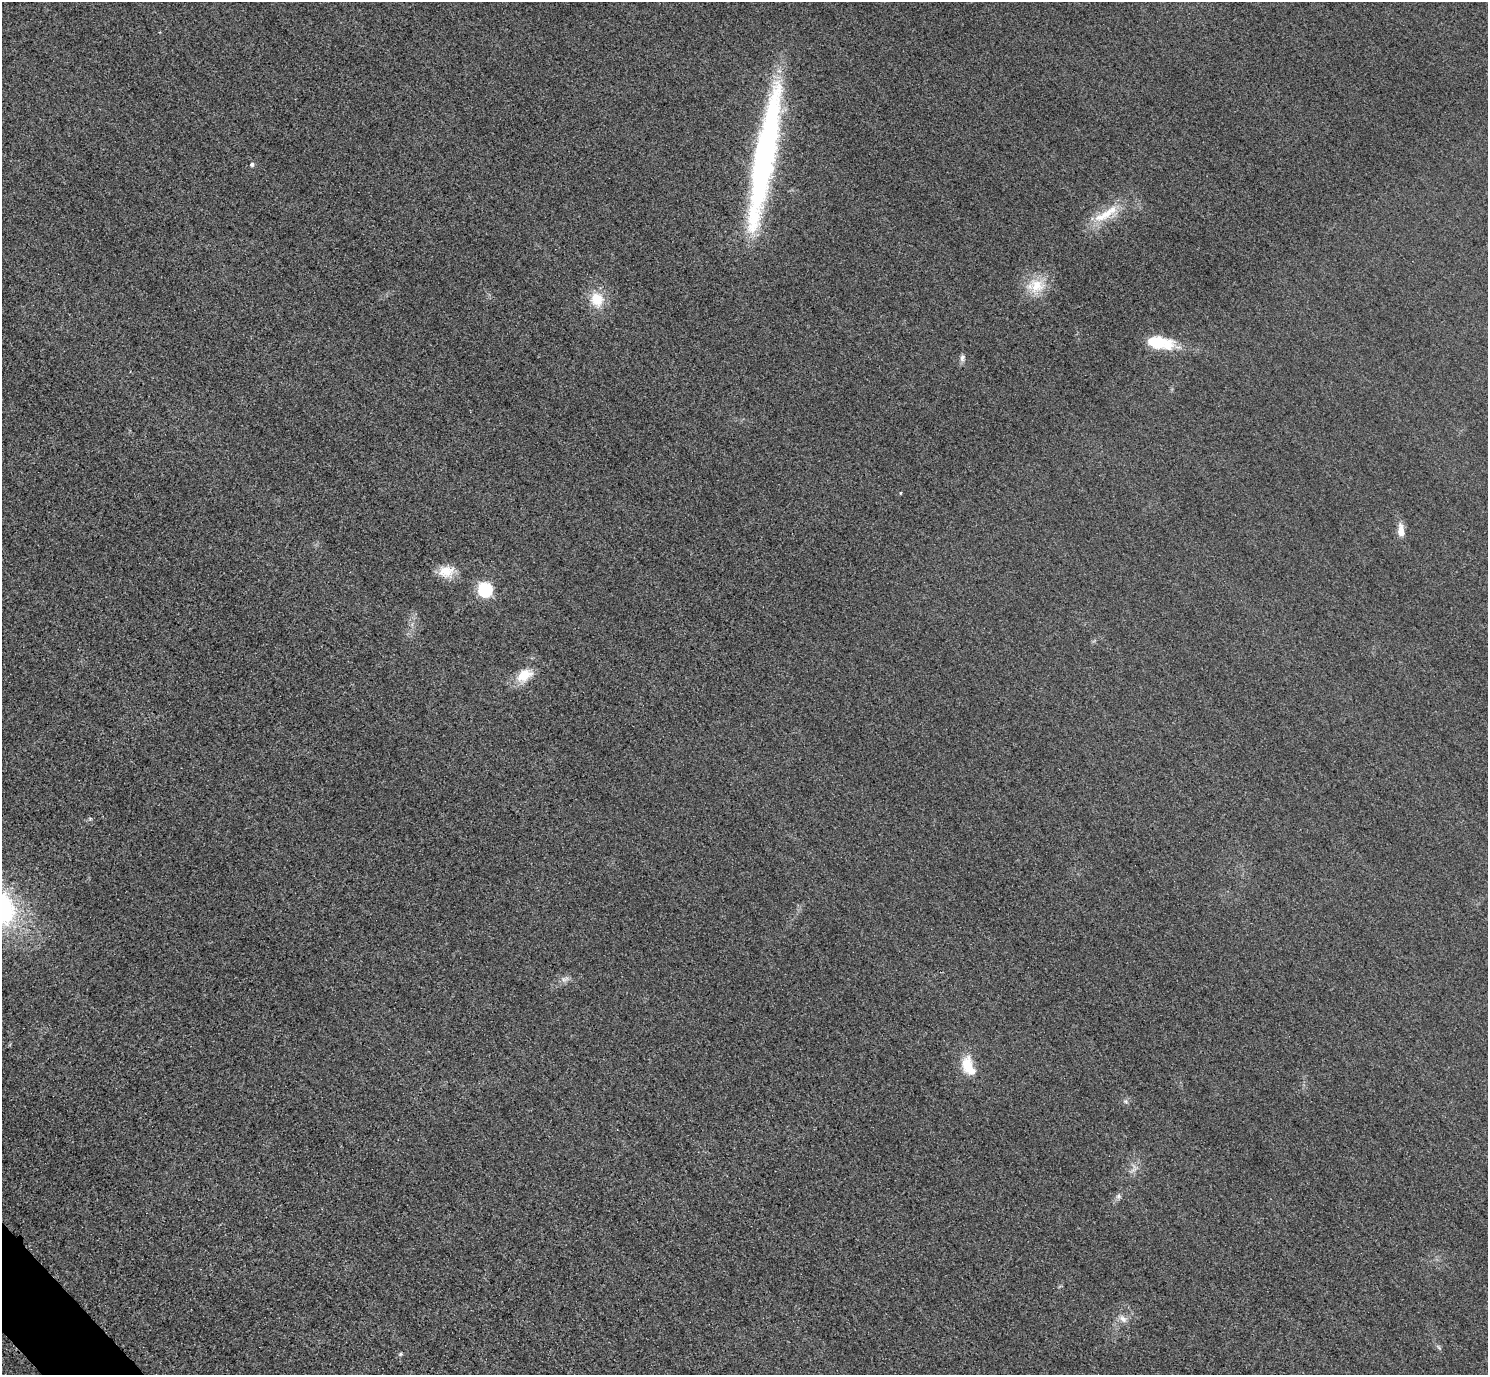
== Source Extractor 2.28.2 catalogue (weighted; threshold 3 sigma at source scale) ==
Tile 7 of 4 x 4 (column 3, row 2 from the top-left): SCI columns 3004-4489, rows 2931-4303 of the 6005 x 6003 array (HDU 1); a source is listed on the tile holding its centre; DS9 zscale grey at full resolution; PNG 1490 x 1377 px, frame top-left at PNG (2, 2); no overlay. Shown black and unused: <1% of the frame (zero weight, under 3 of 4 exposures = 3% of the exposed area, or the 3 px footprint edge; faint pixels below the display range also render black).
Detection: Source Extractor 2.28.2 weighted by HDU 2 'WHT'; one run over the whole footprint, this tile lists its part. Background 0.0521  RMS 0.016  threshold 0.0725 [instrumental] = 3 sigma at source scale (4.5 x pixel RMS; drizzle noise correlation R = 1.50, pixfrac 1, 0.05/0.05 arcsec/px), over >= 5 px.
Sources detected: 19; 1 inside a brighter listed object's ellipse — not listed separately; the other 18 listed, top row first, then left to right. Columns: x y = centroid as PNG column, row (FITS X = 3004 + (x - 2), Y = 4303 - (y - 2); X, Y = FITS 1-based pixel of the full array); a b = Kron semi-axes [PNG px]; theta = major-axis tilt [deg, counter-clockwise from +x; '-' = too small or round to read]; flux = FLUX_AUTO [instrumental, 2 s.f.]
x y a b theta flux
764 157 141 18 80 540
252 164 5 4 - 3.8
1106 214 39 12 34 44
1037 286 22 19 5 39
597 299 17 14 -69 37
1157 342 18 10 -1 68
962 358 9 6 86 5.3
900 493 4 3 - 1.3
1401 530 18 8 -86 15
446 571 20 15 2 25
485 589 7 6 - 270
524 675 20 13 30 32
968 1066 27 15 -68 38
1126 1102 6 4 -19 2.5
1118 1196 8 6 23 4.1
1123 1319 12 7 -45 8.4
1439 1347 10 3 -40 2.6
400 1354 6 5 - 2.3